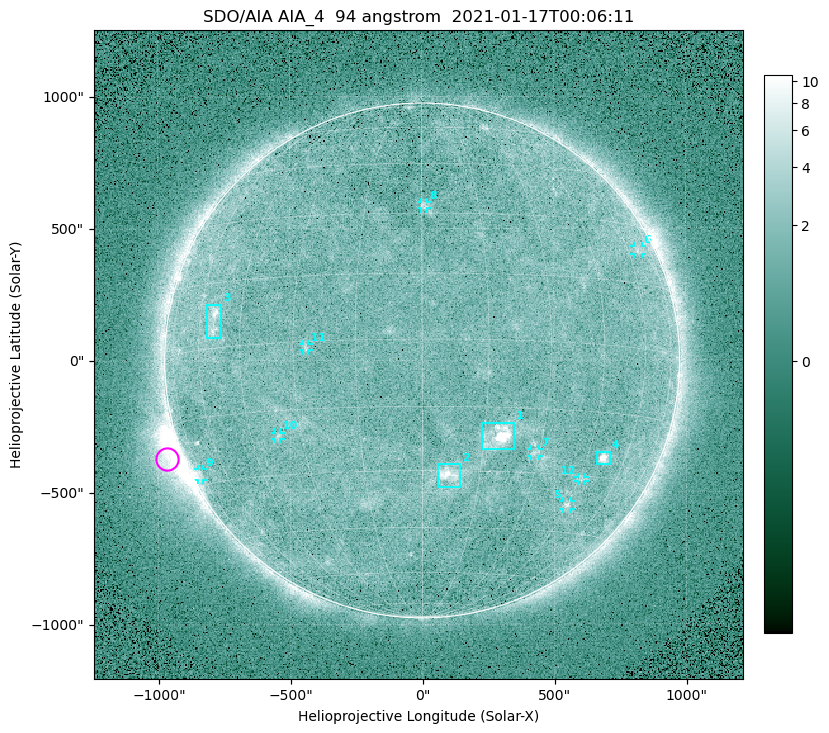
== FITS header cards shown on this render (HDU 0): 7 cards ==
TELESCOP= 'SDO/AIA '
INSTRUME= 'AIA_4   '
WAVELNTH=                   94
WAVEUNIT= 'angstrom'
DATE-OBS= '2021-01-17T00:06:11.12'
CTYPE1  = 'HPLN-TAN'
CTYPE2  = 'HPLT-TAN'

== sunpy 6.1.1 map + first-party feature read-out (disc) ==
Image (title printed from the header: SDO/AIA AIA_4  94 angstrom  2021-01-17T00:06:11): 512 x 512 px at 4.8 arcsec/px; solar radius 976 arcsec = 203 px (full disc in frame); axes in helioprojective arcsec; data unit not stated in the header (colour bar unlabelled)
Orientation: roll -0.138 deg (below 1 deg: not rotated)
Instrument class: DISC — disc imager (sunpy class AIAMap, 94 A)
Bright regions (active regions / flare kernels): reference = the median radial profile (limb darkening/brightening removed); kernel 5 px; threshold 5 sigma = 1.91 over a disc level ~1.65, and >= 1.15x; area >= 9 px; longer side >= 5 px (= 24 arcsec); searched inside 0.97 R_sun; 12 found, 12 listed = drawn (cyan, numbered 1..; 8 of them under ~33 arcsec drawn as corner ticks so the feature stays visible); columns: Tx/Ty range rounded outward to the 10 arcsec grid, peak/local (2 s.f.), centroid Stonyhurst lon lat
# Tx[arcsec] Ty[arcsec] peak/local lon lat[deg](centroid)
1 220..350 -340..-230 11 +19 -22
2 50..150 -480..-390 5.6 +7 -31
3 -820..-760 90..220 5 -54 +6
4 660..710 -400..-340 8.2 +51 -25
5 530..560 -570..-530 3.4 +45 -38
6 800..840 400..430 2.5 +66 +23
7 410..440 -360..-330 2.6 +29 -25
8 -10..20 570..600 2.8 +1 +32
9 -850..-830 -450..-410 2.7 -75 -27
10 -560..-530 -300..-270 2.6 -37 -21
11 -450..-430 40..70 2.4 -27 -1
12 590..620 -460..-440 2.5 +46 -31
Off-limb structures (1.02-1.3 R_sun): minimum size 50 px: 5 found; the strongest spans PA ~95..130 deg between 1.02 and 1.21 R_sun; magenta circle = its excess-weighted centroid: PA ~110 deg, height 1.06 R_sun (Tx ~-970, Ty ~-370 arcsec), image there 5.2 x the reference